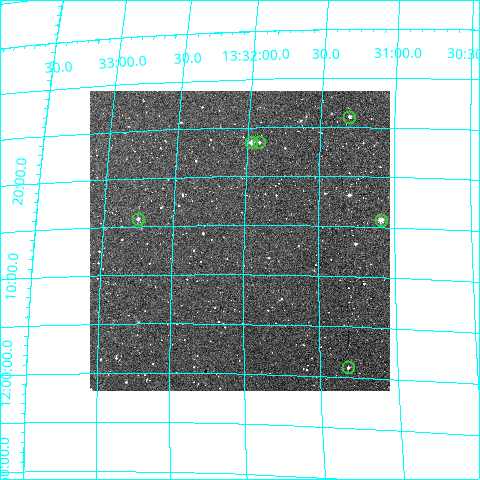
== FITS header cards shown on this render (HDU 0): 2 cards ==
NAXIS1  =                  300
NAXIS2  =                  300

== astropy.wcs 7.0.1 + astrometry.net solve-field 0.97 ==
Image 300 x 300 px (HDU 0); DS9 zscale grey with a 90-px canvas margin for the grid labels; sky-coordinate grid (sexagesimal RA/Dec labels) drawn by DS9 from the SOLVED WCS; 6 Tycho-2 reference stars matched to detected sources circled (green)
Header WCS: RA---TAN/DEC--TAN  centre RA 13:32:03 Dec +12:14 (203.01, +12.23 deg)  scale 6 arcsec/px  FOV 30.0' x 30.0'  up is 0 deg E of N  parity normal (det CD < 0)
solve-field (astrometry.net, Tycho-2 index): VERIFIED the header's WCS against the Tycho-2 star catalogue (verified at 2 index scales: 5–6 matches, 0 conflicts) and refined it, rather than solving blind
Solved WCS: RA---TAN-SIP/DEC--TAN-SIP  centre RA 13:32:02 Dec +12:13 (203.01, +12.22 deg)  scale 6.05 x 6.11 arcsec/px (non-square pixels)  FOV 30.2' x 30.6'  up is +2 deg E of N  parity normal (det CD < 0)
The solver's refit moves the header's centre by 26 arcsec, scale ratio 1.008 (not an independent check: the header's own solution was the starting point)
Tycho-2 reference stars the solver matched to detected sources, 6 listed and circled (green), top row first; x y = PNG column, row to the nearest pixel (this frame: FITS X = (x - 90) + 1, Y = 300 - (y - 91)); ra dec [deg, ICRS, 3 dp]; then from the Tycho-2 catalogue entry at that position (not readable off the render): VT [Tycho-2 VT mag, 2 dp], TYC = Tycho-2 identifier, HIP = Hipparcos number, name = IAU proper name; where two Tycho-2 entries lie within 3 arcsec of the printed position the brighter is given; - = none
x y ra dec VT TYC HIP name
349 117 202.826 +12.434 11.57 895-262-1 - -
251 142 202.994 +12.392 10.26 895-203-1 66009 -
259 142 202.980 +12.391 12.41 895-199-1 - -
138 219 203.188 +12.264 11.21 895-518-1 - -
381 220 202.771 +12.262 11.66 895-686-1 - -
348 367 202.829 +12.016 11.50 895-109-1 - -